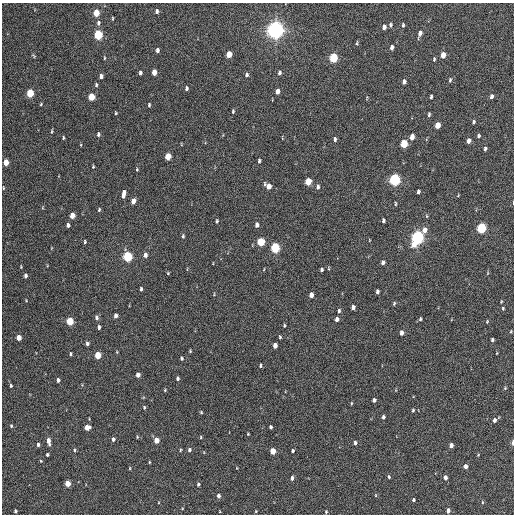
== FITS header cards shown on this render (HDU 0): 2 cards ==
NAXIS1  =                  512 / Axis length
NAXIS2  =                  512 / Axis length

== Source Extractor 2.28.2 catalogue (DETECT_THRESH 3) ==
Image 512 x 512 px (HDU 0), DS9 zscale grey, 1 PNG px = 1 image px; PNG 516 x 516 px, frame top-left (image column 1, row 512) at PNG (2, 3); no overlay
Background 294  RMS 17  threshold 49.7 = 3 sigma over >= 5 px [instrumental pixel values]
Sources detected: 163; all 163 listed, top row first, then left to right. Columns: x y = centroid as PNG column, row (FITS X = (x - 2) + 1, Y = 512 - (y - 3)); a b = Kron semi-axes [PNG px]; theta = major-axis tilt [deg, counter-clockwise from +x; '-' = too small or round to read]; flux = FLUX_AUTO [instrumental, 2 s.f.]
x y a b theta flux
157 11 6 4 88 2500
96 13 5 4 - 22000
112 18 4 2 - 940
98 23 6 5 - 2800
390 25 5 4 - 1700
403 25 5 3 - 1600
384 27 5 4 - 3900
275 30 6 5 - 800000
420 33 8 4 73 4700
98 35 5 4 - 76000
357 44 5 3 - 1400
392 47 5 3 - 4000
157 50 4 3 - 3400
229 54 5 4 - 13000
443 55 5 4 - 11000
34 56 7 4 -33 1100
104 58 4 2 - 1000
333 58 5 4 - 73000
434 59 5 3 - 1200
154 72 5 4 - 12000
140 73 4 3 - 2400
279 73 5 4 - 2300
246 75 5 4 - 2400
101 76 4 3 - 3500
450 80 6 4 75 1700
404 82 5 4 - 3200
96 85 6 4 90 1700
186 88 5 4 - 2200
277 91 5 3 - 5900
30 93 5 4 - 39000
491 96 5 4 - 3200
91 97 5 4 - 24000
431 97 4 3 - 1800
41 104 4 3 - 1000
149 105 4 3 - 1300
233 111 6 4 80 1400
116 113 3 2 - 1100
429 114 5 3 - 1500
473 122 5 3 - 1500
437 125 5 4 - 14000
51 131 6 3 81 1300
98 134 5 4 - 2300
478 136 5 4 - 1800
412 137 5 4 - 8900
63 138 4 2 - 1400
335 139 5 4 - 2100
469 141 5 4 - 4600
404 144 5 4 - 44000
485 149 4 3 - 2200
168 156 5 4 - 20000
259 161 4 3 - 1900
6 162 5 4 - 15000
93 167 4 3 - 1100
137 169 3 3 - 1000
394 180 6 5 - 190000
308 181 5 4 - 25000
268 186 6 5 - 9500
318 187 6 4 88 2700
3 188 5 3 - 990
418 192 5 3 - 2400
123 194 7 3 81 7600
458 196 5 3 - 870
133 201 5 4 - 6300
395 204 5 2 - 1300
99 210 4 3 - 1300
72 215 5 4 - 14000
217 221 4 3 - 1300
383 221 4 3 - 1900
68 225 4 3 - 3000
257 225 5 4 - 4200
481 228 5 4 - 100000
424 230 7 5 85 7400
183 236 6 4 89 1600
417 238 7 5 69 330000
85 242 4 3 - 1300
261 242 5 4 - 43000
275 248 5 4 - 86000
145 255 6 4 86 4100
127 256 5 4 - 99000
383 262 4 3 - 3000
321 270 4 3 - 2000
168 273 4 3 - 1100
25 276 4 3 - 2700
141 289 4 3 - 1900
377 291 4 3 - 2900
311 295 5 4 - 6700
26 300 4 3 - 830
501 302 4 3 - 930
394 304 6 4 64 1500
353 307 4 4 - 3800
503 308 5 4 - 1200
339 311 6 4 87 1800
116 316 4 4 - 4200
96 318 6 4 -84 2800
337 319 5 4 - 3900
420 319 4 3 - 1400
70 321 5 4 - 37000
487 322 4 4 - 1000
284 326 4 3 - 1200
99 327 4 3 - 2000
511 331 4 3 - 1000
401 333 5 4 - 4200
280 337 3 3 - 1300
19 338 4 4 - 11000
492 340 4 3 - 2100
87 343 4 3 - 2900
275 346 5 4 - 6900
190 351 4 4 - 990
117 352 5 3 - 910
497 353 4 2 - 740
71 354 4 3 - 1500
98 355 5 4 - 26000
181 358 5 4 - 1700
260 365 4 3 - 1500
138 375 4 4 - 5500
177 378 4 3 - 2200
58 380 4 3 - 2800
11 386 4 3 - 1400
505 388 5 3 - 1000
165 390 4 3 - 1000
374 400 4 3 - 2700
351 403 5 2 - 950
144 407 5 4 - 1500
413 410 4 3 - 1400
201 412 4 3 - 1100
383 417 4 3 - 2400
494 420 4 3 - 3600
11 426 4 3 - 1300
87 427 5 4 - 9900
270 427 4 3 - 2100
248 434 3 3 - 920
137 437 4 4 - 1100
201 437 5 3 - 980
113 439 5 4 - 2400
156 440 5 4 - 13000
48 441 7 4 -82 6700
355 443 4 3 - 2400
513 443 6 2 90 2800
38 445 4 3 - 2800
451 445 4 4 - 5100
75 450 4 3 - 1300
180 450 3 3 - 1100
189 450 5 4 - 2300
273 451 5 4 - 19000
292 451 3 3 - 2100
47 454 3 3 - 2000
478 455 4 3 - 810
41 461 4 3 - 850
149 462 4 3 - 940
465 466 4 4 - 4300
130 468 4 3 - 870
389 477 4 3 - 1300
445 477 4 3 - 4800
292 478 4 4 - 3000
67 483 4 4 - 16000
198 484 4 3 - 2000
218 496 5 4 - 3500
413 500 3 3 - 1700
482 502 4 3 - 890
448 510 4 3 - 4400
15 511 3 3 - 1900
256 511 4 3 - 1000
326 512 4 3 - 1200
At the frame edge (FLAGS 8, measured only in part): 1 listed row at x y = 513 443